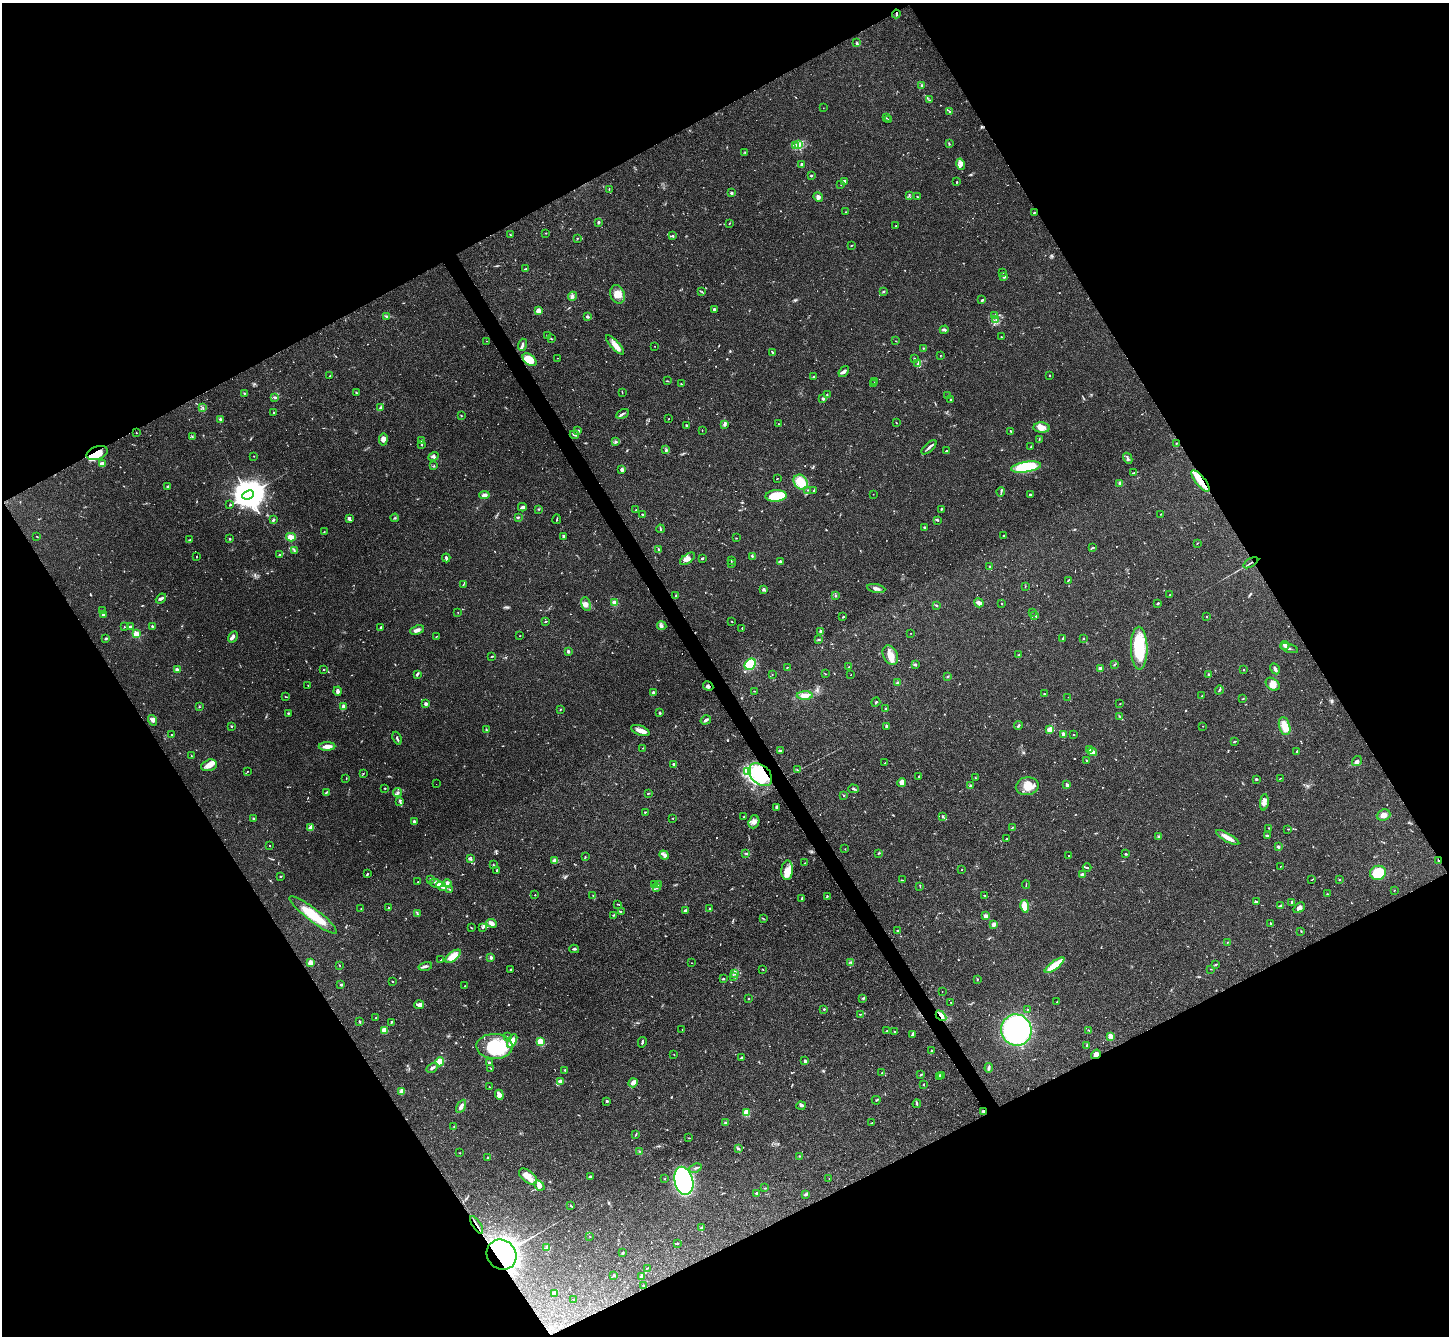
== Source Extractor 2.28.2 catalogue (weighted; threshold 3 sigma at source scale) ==
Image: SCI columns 4-5791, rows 293-5626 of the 5792 x 5782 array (HDU 1 of 3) = the unmasked area's bounding box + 8 px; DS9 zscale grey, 4 x 4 block average (1 PNG px = mean of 4 x 4 image px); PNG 1451 x 1338 px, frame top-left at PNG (2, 3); each listed source drawn as its Kron ellipse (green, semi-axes under 4 px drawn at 4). Shown black and unused: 47% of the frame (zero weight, under 3 of 4 exposures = <1% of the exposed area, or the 3 px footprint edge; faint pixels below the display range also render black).
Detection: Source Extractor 2.28.2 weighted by HDU 2 'WHT'. Background 0.11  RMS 0.0068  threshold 0.0307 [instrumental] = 3 sigma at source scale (4.5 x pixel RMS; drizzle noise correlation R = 1.50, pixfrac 1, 0.05/0.05 arcsec/px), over >= 5 px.
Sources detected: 910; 11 too faint to see at this stretch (4 x 4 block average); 5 inside a brighter object's white glare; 13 cosmic-ray / hot-pixel residue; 1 long thin detection or spike segment (spike, bleed or trail) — neither listed nor drawn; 28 coinciding with a brighter row at this scale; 50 inside a brighter listed object's ellipse — not listed separately; of the other 802, all 500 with FLUX_AUTO >= 1.73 (the completeness limit of this list) listed and drawn (302 fainter detections not listed), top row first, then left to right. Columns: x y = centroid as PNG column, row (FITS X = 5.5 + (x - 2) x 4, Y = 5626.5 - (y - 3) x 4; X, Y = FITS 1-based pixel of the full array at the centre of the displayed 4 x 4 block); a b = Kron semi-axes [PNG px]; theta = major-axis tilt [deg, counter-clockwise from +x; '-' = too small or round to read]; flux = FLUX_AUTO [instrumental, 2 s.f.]
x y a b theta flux
896 14 4 2 - 6.9
857 43 3 2 - 3.6
921 86 3 2 - 3.1
929 100 2 2 - 2
823 108 2 2 - 1.8
950 111 2 2 - 3
886 118 2 2 - 1.8
889 120 3 2 - 2.4
949 144 3 2 - 3.8
795 145 2 2 - 2.8
799 145 4 2 - 7.8
745 152 2 2 - 2.2
802 164 2 2 - 32
961 164 6 3 -73 10
811 176 2 2 - 4.2
844 181 2 2 - 22
956 182 2 2 - 1.9
841 185 3 2 - 2.3
609 189 3 2 - 2.8
731 193 3 3 - 5.1
909 196 2 2 - 3.3
818 197 5 4 - 12
917 197 2 2 - 3.3
846 212 2 2 - 2.2
1034 213 3 2 - 3.4
598 222 2 2 - 14
729 223 3 2 - 2.4
896 226 2 2 - 1.8
546 233 2 2 - 2.1
510 235 2 2 - 3.4
672 236 3 3 - 5
577 238 2 2 - 2.1
851 246 2 2 - 3
525 269 3 2 - 3.2
1002 273 2 2 - 2.3
1004 277 3 2 - 7.4
883 291 3 2 - 3.6
702 292 2 2 - 2.5
617 294 9 7 -67 42
572 296 4 3 - 12
982 300 4 2 - 4.1
714 309 2 2 - 27
538 311 4 3 - 30
387 316 3 2 - 5.3
994 316 2 2 - 3.5
588 317 2 2 - 14
996 320 3 2 - 3.2
944 330 4 2 - 6.5
547 336 3 2 - 4
1001 337 3 2 - 2.5
551 339 2 2 - 2.7
486 341 2 2 - 2.1
895 341 2 2 - 1.9
522 345 6 2 71 12
615 345 12 4 -47 31
655 346 2 2 - 2.1
924 348 2 2 - 1.9
773 353 2 2 - 4.1
941 355 2 2 - 2.3
557 358 2 2 - 2.9
914 358 2 2 - 2.4
529 360 8 5 -41 80
918 364 4 3 - 7.7
844 372 6 3 51 12
1049 375 2 2 - 8.7
330 376 4 2 - 3
813 376 2 2 - 3.5
667 381 4 2 - 2.9
875 381 2 2 - 2.3
681 384 3 2 - 2
873 384 2 2 - 2.6
622 392 3 2 - 2.3
244 393 3 2 - 3.5
356 393 2 2 - 5.1
827 394 2 2 - 2.6
948 395 2 2 - 2.1
275 397 3 2 - 5.8
823 399 4 2 - 6.2
951 400 2 2 - 9.2
203 407 2 2 - 2.6
380 408 4 3 - 6.6
273 412 2 2 - 2.5
622 414 7 2 26 9.8
461 415 2 2 - 2
220 419 4 3 - 6.5
669 419 2 2 - 2.5
896 423 4 2 - 2
724 424 4 3 - 6.6
779 424 3 2 - 2
686 425 2 2 - 13
1041 428 8 5 -5 32
702 430 2 2 - 1.9
578 431 4 3 - 7.7
1011 431 3 2 - 4.9
136 433 2 2 - 3.2
574 435 4 3 - 7.7
192 436 2 2 - 2.6
383 439 6 4 80 21
1039 440 3 2 - 3.2
421 441 4 2 - 3.7
615 442 2 2 - 6.2
1176 443 2 2 - 7.6
421 444 3 2 - 3.5
929 447 9 2 42 12
1031 447 4 2 - 3.4
666 450 3 2 - 4.6
946 451 2 2 - 4
97 453 11 6 19 47
254 456 2 2 - 2.2
433 456 5 3 - 9.2
1128 458 6 2 -61 7.7
102 463 2 2 - 26
434 466 3 2 - 2.8
1026 467 15 5 10 190
621 470 3 2 - 10
1134 473 3 2 - 3.1
777 479 2 2 - 26
1200 481 13 4 -51 61
801 482 8 6 -49 79
1120 483 2 2 - 21
168 487 2 2 - 18
808 490 2 2 - 2.5
814 491 2 2 - 3.9
1001 492 4 2 - 4.8
873 494 2 2 - 3.2
1030 494 3 2 - 8.3
248 495 6 4 23 11000
484 495 5 3 - 14
776 496 10 6 3 110
230 505 3 2 - 3.2
522 507 4 2 - 14
539 509 3 2 - 3
941 509 2 2 - 4.4
636 510 2 2 - 4.5
642 514 2 2 - 2.9
1161 514 2 2 - 1.9
518 517 2 2 - 6
349 518 3 2 - 11
395 518 4 2 - 2.8
557 519 5 2 - 3.4
273 520 4 2 - 6.7
938 521 3 2 - 3
924 527 2 2 - 6
660 529 4 2 - 4
324 532 2 2 - 2.1
564 536 4 3 - 5.4
1004 536 2 2 - 5.4
37 537 2 2 - 2.1
291 537 5 3 - 36
736 538 2 2 - 2.2
229 539 2 2 - 13
190 540 3 2 - 3.9
1197 543 3 2 - 2.2
1093 548 3 2 - 4.9
658 549 3 2 - 4.8
294 550 4 2 - 4.4
280 555 3 2 - 2.7
752 556 3 2 - 4.6
197 557 2 2 - 5.7
446 558 4 2 - 7.5
702 558 2 2 - 5.8
687 559 8 4 35 23
731 560 2 2 - 3.2
780 561 3 2 - 4.3
1251 563 8 2 31 6.9
731 564 2 2 - 2.9
990 566 2 2 - 5.2
1068 580 3 2 - 2.6
463 585 4 2 - 2.5
1025 586 2 2 - 2.1
764 589 3 2 - 9.7
876 589 9 3 -11 15
836 595 3 2 - 3.5
1170 595 2 2 - 2.1
675 596 2 2 - 2.6
161 598 6 3 40 8.7
615 603 2 2 - 140
979 603 5 3 - 20
1158 603 3 2 - 4.4
586 604 7 4 -71 16
1002 604 2 2 - 3.3
936 605 4 2 - 3.3
102 611 2 2 - 3.3
1033 612 2 2 - 2.2
458 613 2 2 - 2.1
103 614 2 2 - 17
1034 616 2 2 - 4.8
843 617 2 2 - 4.5
1207 617 2 2 - 3.4
546 621 3 2 - 2.2
732 621 3 2 - 2.3
130 626 2 2 - 5.2
152 626 2 2 - 7
662 626 4 3 - 9.2
124 627 2 2 - 7.2
381 627 2 2 - 5.1
742 628 2 2 - 2
417 630 7 3 19 16
821 631 2 2 - 32
911 633 2 2 - 2.6
136 634 2 2 - 210
437 636 3 2 - 2
520 636 2 2 - 3.7
233 637 6 3 60 14
106 639 2 2 - 6.9
1062 639 3 2 - 3
1083 639 2 2 - 14
819 640 3 2 - 4
1285 645 4 3 - 16
1139 648 21 8 -89 220
1289 648 9 3 -17 9.1
568 651 2 2 - 32
890 655 10 7 -65 41
1019 655 3 2 - 3.1
492 656 4 2 - 3.5
750 664 6 5 - 110
916 664 4 2 - 4.6
1115 664 2 2 - 2
787 667 2 2 - 2.1
849 667 2 2 - 1.9
1100 668 2 2 - 77
323 669 2 2 - 2.2
1275 669 6 3 -61 11
177 670 3 2 - 12
1244 670 2 2 - 9.9
417 674 4 2 - 6.1
772 674 2 2 - 1.7
825 674 2 2 - 2
1209 674 2 2 - 5.7
851 675 2 2 - 22
948 676 2 2 - 2.5
897 683 3 3 - 4.6
1273 684 7 5 -39 27
308 686 2 2 - 2.2
708 686 5 2 - 7.8
1219 690 4 2 - 5.7
337 691 4 3 - 13
754 691 3 2 - 2.4
653 693 3 2 - 13
1044 694 2 2 - 2.5
805 696 8 4 1 37
1202 696 2 2 - 2.9
285 697 2 2 - 2.1
1068 697 2 2 - 1.9
1243 699 2 2 - 2.2
876 702 5 2 - 3.7
1120 703 2 2 - 1.9
426 704 2 2 - 26
343 706 2 2 - 51
199 707 2 2 - 4.3
886 708 3 2 - 3.2
560 709 2 2 - 3.3
288 713 3 2 - 2.5
660 713 2 2 - 25
1120 717 2 2 - 1.9
152 720 5 4 - 14
706 720 5 2 - 11
1018 725 4 2 - 4.9
231 726 2 2 - 3.1
886 726 4 2 - 6.4
1203 726 2 2 - 2.5
1285 726 9 5 -74 50
486 730 3 2 - 3.4
640 730 9 4 -21 25
1050 730 4 3 - 27
1063 734 2 2 - 76
171 735 2 2 - 5.1
1074 735 2 2 - 3.2
397 738 7 2 -69 6.3
1235 741 3 2 - 2.8
327 746 8 3 1 29
643 748 2 2 - 1.9
1090 749 3 2 - 11
781 751 4 2 - 7.2
1297 751 2 2 - 5.5
1093 752 4 2 - 13
191 756 2 2 - 1.8
1086 760 3 2 - 3.9
1357 761 5 3 - 11
885 763 3 2 - 2.3
674 764 3 2 - 7.4
209 765 8 5 16 32
797 770 3 2 - 2.2
248 771 2 2 - 1.8
747 772 2 2 - 3.6
363 773 2 2 - 2.2
760 775 13 9 -41 150
919 776 2 2 - 2.8
975 778 2 2 - 2.6
1280 778 2 2 - 1.7
346 779 2 2 - 1.7
1256 779 2 2 - 5.5
902 782 4 3 - 23
436 784 2 2 - 1.8
1067 784 3 2 - 9.4
970 786 2 2 - 2.5
1027 786 11 9 12 54
385 788 2 2 - 2.8
853 789 5 3 - 7.1
326 792 4 2 - 4.1
397 793 4 2 - 7.1
648 793 3 2 - 3.5
844 795 2 2 - 9.9
400 802 2 2 - 2.3
1264 802 8 4 85 23
776 807 3 2 - 8.8
645 812 2 2 - 3.5
1383 815 7 5 21 24
744 816 2 2 - 2
942 816 3 2 - 4.2
673 818 2 2 - 3.2
254 819 2 2 - 15
414 821 2 2 - 14
754 822 6 5 - 19
1012 827 3 2 - 2.7
311 828 2 2 - 45
1268 828 3 2 - 2.7
1288 829 2 2 - 2.8
1267 835 2 2 - 6.2
1159 836 3 3 - 5.4
1007 838 2 2 - 2.5
1228 838 13 3 -29 38
269 846 2 2 - 5.6
1278 847 2 2 - 11
845 849 2 2 - 2.2
746 853 3 2 - 3.7
878 853 3 2 - 3.1
1126 854 3 2 - 4.9
664 855 5 3 - 12
1069 855 2 2 - 1.7
585 857 2 2 - 1.8
471 859 3 2 - 3
1438 860 4 2 - 2.7
555 861 4 3 - 23
805 863 2 2 - 1.9
493 865 2 2 - 2.9
1280 866 2 2 - 95
1087 868 4 2 - 4.8
497 870 2 2 - 4.4
787 870 10 6 87 36
962 870 2 2 - 2
1378 873 8 7 - 190
367 874 2 2 - 4.8
1082 875 2 2 - 26
281 876 3 2 - 2.2
431 879 2 2 - 2
902 880 3 2 - 1.8
1311 880 3 2 - 2
1340 880 2 2 - 1.9
418 882 2 2 - 9.5
436 883 6 2 -15 8.9
447 883 4 3 - 13
655 884 3 2 - 3.3
659 884 2 2 - 2.3
1026 885 4 2 - 2.3
442 886 5 3 - 15
920 886 4 2 - 2.8
657 888 2 2 - 2.7
450 889 3 2 - 2.8
1394 890 3 2 - 2.1
1327 894 3 2 - 2.3
535 895 2 2 - 4.6
593 895 2 2 - 2.1
984 895 3 2 - 2.1
827 896 2 2 - 3.8
802 899 2 2 - 8.4
1256 902 3 2 - 8.8
1292 903 3 2 - 4.3
617 904 2 2 - 2.1
1025 906 6 3 -80 54
1281 906 3 2 - 5
388 907 2 2 - 2.5
1299 908 6 4 36 17
361 909 3 2 - 1.9
709 909 2 2 - 2.7
685 911 3 2 - 4.5
621 912 2 2 - 2.3
418 914 3 2 - 3.4
313 915 29 6 -37 120
614 915 4 2 - 2.7
985 916 2 2 - 29
763 918 3 2 - 2.4
492 923 5 4 - 18
1270 923 3 2 - 3
994 924 2 2 - 21
483 927 3 3 - 7.3
471 928 3 2 - 2.8
898 931 3 2 - 5.7
1301 931 2 2 - 1.8
1227 942 2 2 - 2.1
574 949 5 2 - 6
453 956 9 4 38 70
491 958 2 2 - 44
441 960 3 2 - 2.2
851 962 2 2 - 2
310 963 2 2 - 48
691 963 2 2 - 2.2
1216 964 4 2 - 4
339 965 2 2 - 2.2
1055 965 12 3 37 92
425 966 7 3 13 11
762 969 2 2 - 2.5
1211 969 2 2 - 1.9
511 970 3 2 - 2.6
735 974 2 2 - 3.6
733 976 3 2 - 3.1
723 979 3 2 - 3.7
977 979 3 2 - 2.6
392 981 3 2 - 2.6
341 985 3 2 - 3.7
465 986 2 2 - 1.8
942 991 2 2 - 2
863 998 3 2 - 3.9
748 999 2 2 - 8.5
1057 1001 2 2 - 1.8
951 1002 2 2 - 2.1
419 1005 5 3 - 17
824 1009 2 2 - 3.1
1028 1009 2 2 - 2.5
860 1014 3 2 - 2.6
941 1016 6 4 -46 18
376 1018 2 2 - 2.8
360 1022 3 2 - 7.7
391 1022 4 2 - 3.7
682 1029 2 2 - 2.5
385 1030 2 2 - 78
1016 1030 15 15 - 870
1089 1030 2 2 - 2.6
886 1031 2 2 - 2.3
895 1032 4 2 - 2.6
913 1035 3 3 - 13
1110 1036 2 2 - 120
507 1037 2 2 - 4
512 1041 7 4 62 46
541 1042 2 2 - 130
642 1042 5 2 - 7.4
1087 1045 3 2 - 3.8
494 1046 18 12 -3 250
932 1051 2 2 - 8.4
1096 1054 5 3 - 16
674 1055 2 2 - 2.1
742 1057 3 2 - 3.5
805 1061 2 2 - 9.2
440 1062 4 3 - 39
489 1063 3 2 - 7.2
432 1068 6 3 30 10
491 1068 3 2 - 2.9
989 1068 5 3 - 7.6
565 1070 3 2 - 2.9
882 1073 2 2 - 12
921 1075 3 2 - 4.7
939 1076 3 2 - 7.6
942 1076 2 2 - 1.8
560 1081 4 3 - 13
633 1083 5 3 - 18
923 1085 2 2 - 2.7
489 1087 2 2 - 8.9
402 1092 2 2 - 28
499 1095 5 3 - 12
876 1100 4 2 - 4.3
607 1101 3 2 - 6
917 1104 4 2 - 3.7
461 1106 7 3 62 21
801 1106 4 3 - 7.1
983 1111 3 3 - 6.3
746 1113 2 2 - 110
725 1123 3 2 - 3.2
871 1123 2 2 - 2.4
454 1126 2 2 - 2
636 1134 3 2 - 3
689 1138 2 2 - 1.8
738 1148 3 2 - 3.8
639 1151 2 2 - 2.7
460 1153 2 2 - 2.1
800 1156 2 2 - 2.5
487 1157 2 2 - 2.2
695 1168 6 2 25 6.4
528 1176 10 6 -38 39
590 1177 4 3 - 11
829 1178 2 2 - 2.3
665 1179 2 2 - 2
684 1181 14 9 -75 620
539 1185 6 4 -42 20
765 1188 2 2 - 2.5
757 1193 2 2 - 9.2
806 1194 3 2 - 6.3
570 1205 2 2 - 2
477 1225 10 2 -57 7.8
701 1228 2 2 - 3
590 1237 2 2 - 2.4
677 1244 4 2 - 3
546 1247 3 2 - 4
622 1253 3 2 - 3.7
502 1255 16 14 -47 2100
647 1268 4 2 - 2.6
614 1275 2 2 - 4.6
641 1276 4 2 - 4.6
643 1286 2 2 - 3.5
554 1293 2 2 - 66
574 1300 2 2 - 2.1
Overlapping masked pixels (flux is a lower limit): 12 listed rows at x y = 896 14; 97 453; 1200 481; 1251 563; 708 686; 760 775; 1438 860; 941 1016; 1096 1054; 983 1111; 477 1225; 502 1255
Diffuse or blended objects may show on this block-average render without a row.